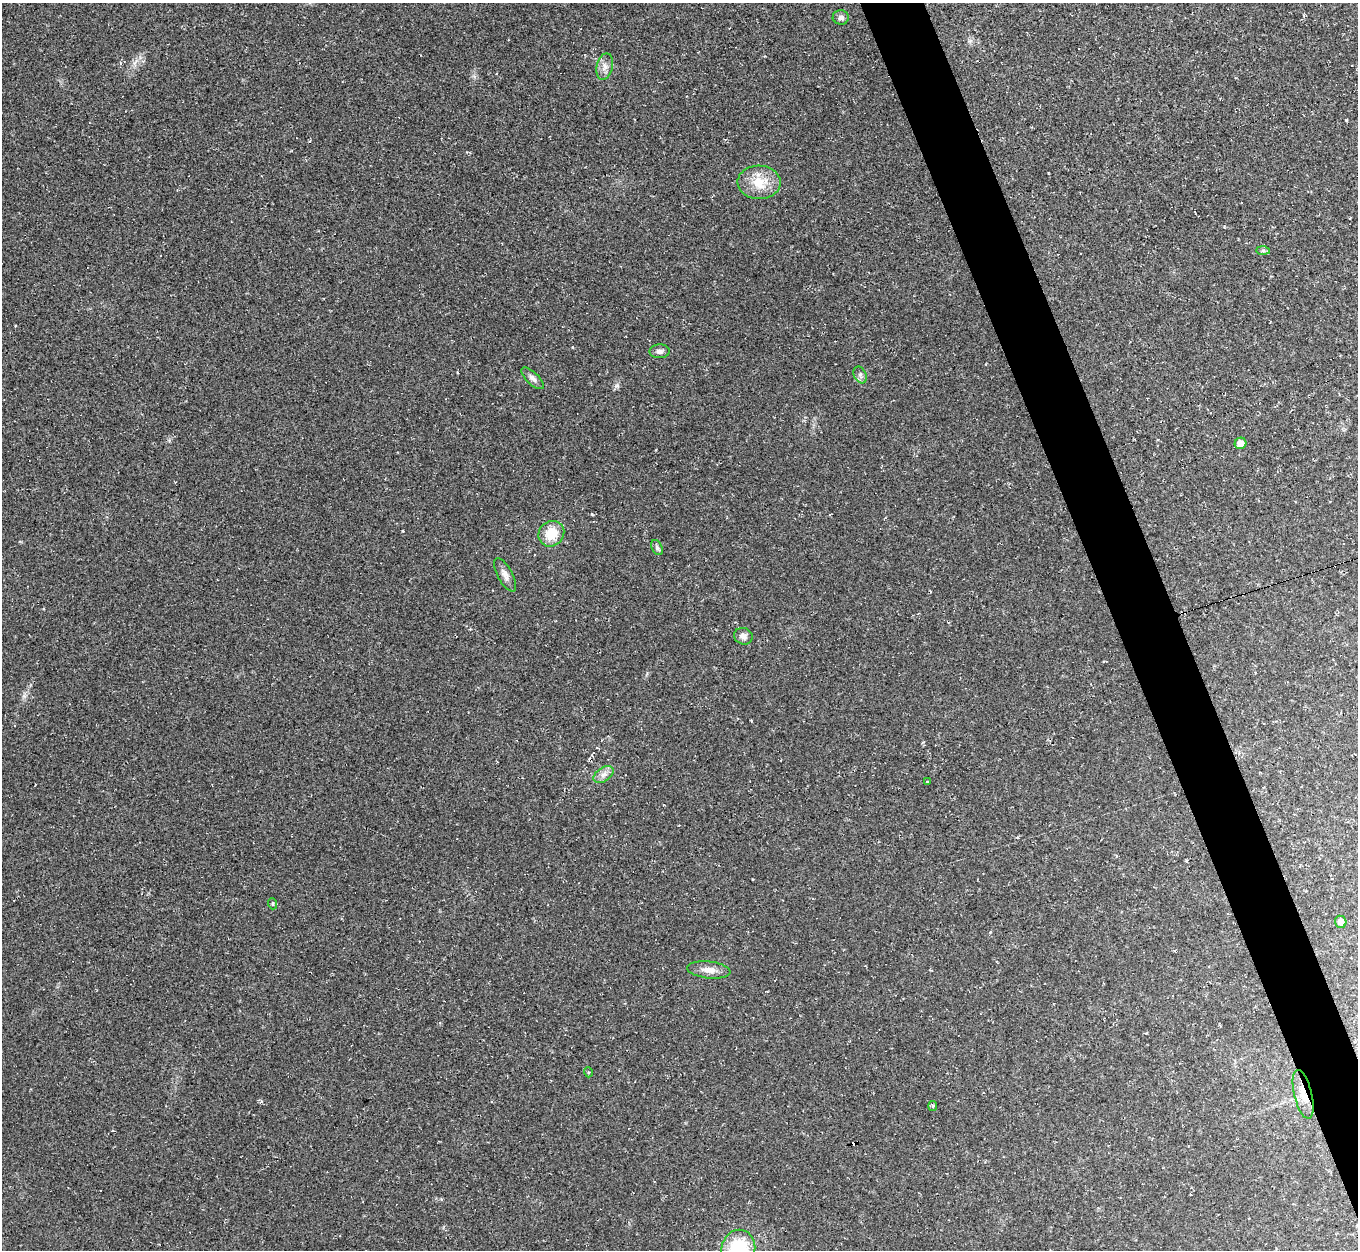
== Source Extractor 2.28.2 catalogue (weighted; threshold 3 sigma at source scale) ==
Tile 6 of 4 x 4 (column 2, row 2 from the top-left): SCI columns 1357-2712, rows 2643-3890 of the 5425 x 5410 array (HDU 1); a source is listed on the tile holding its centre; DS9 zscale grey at full resolution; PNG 1360 x 1252 px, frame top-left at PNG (2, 3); each listed source drawn as its Kron ellipse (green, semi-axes under 4 px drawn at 4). Shown black and unused: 4% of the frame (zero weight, under 2 of 3 exposures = <1% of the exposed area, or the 3 px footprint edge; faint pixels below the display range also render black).
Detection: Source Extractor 2.28.2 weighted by HDU 2 'WHT'; one run over the whole footprint, this tile lists its part. Background 0.0453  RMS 0.0067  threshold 0.03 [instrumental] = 3 sigma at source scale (4.5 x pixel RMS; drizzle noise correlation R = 1.50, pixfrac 1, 0.05/0.05 arcsec/px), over >= 5 px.
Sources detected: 24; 3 cosmic-ray / hot-pixel residue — neither listed nor drawn; the other 21 listed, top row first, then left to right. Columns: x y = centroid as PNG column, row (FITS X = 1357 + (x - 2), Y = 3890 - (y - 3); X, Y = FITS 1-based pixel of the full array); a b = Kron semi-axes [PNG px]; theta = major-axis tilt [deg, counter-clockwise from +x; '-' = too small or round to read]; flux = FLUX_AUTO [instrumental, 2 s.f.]
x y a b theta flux
841 17 8 7 - 2.5
605 67 13 8 76 4.2
759 182 21 17 -2 15
1263 250 7 4 0 1.4
659 351 10 7 2 2.4
860 375 9 6 -65 2
532 378 14 6 -44 3
1240 443 6 5 - 5.8
551 534 13 12 - 15
657 548 8 5 -63 1.5
505 575 19 7 -61 4.2
743 636 9 8 - 3.4
603 774 11 7 35 3.6
927 782 3 3 - 6.4
273 904 5 3 - 0.82
1341 922 6 5 - 4.2
709 970 22 8 -6 6.3
588 1072 5 3 - 0.75
1303 1094 25 9 -76 8.1
933 1106 5 4 - 1.1
738 1249 19 17 80 38
Overlapping masked pixels (flux is a lower limit): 1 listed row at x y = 1303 1094
Isophote crosses this tile's border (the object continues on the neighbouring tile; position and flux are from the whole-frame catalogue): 1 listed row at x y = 738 1249
Unlisted compact peaks at least as high as the median listed source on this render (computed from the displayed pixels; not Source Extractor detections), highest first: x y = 592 514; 617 386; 1346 120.